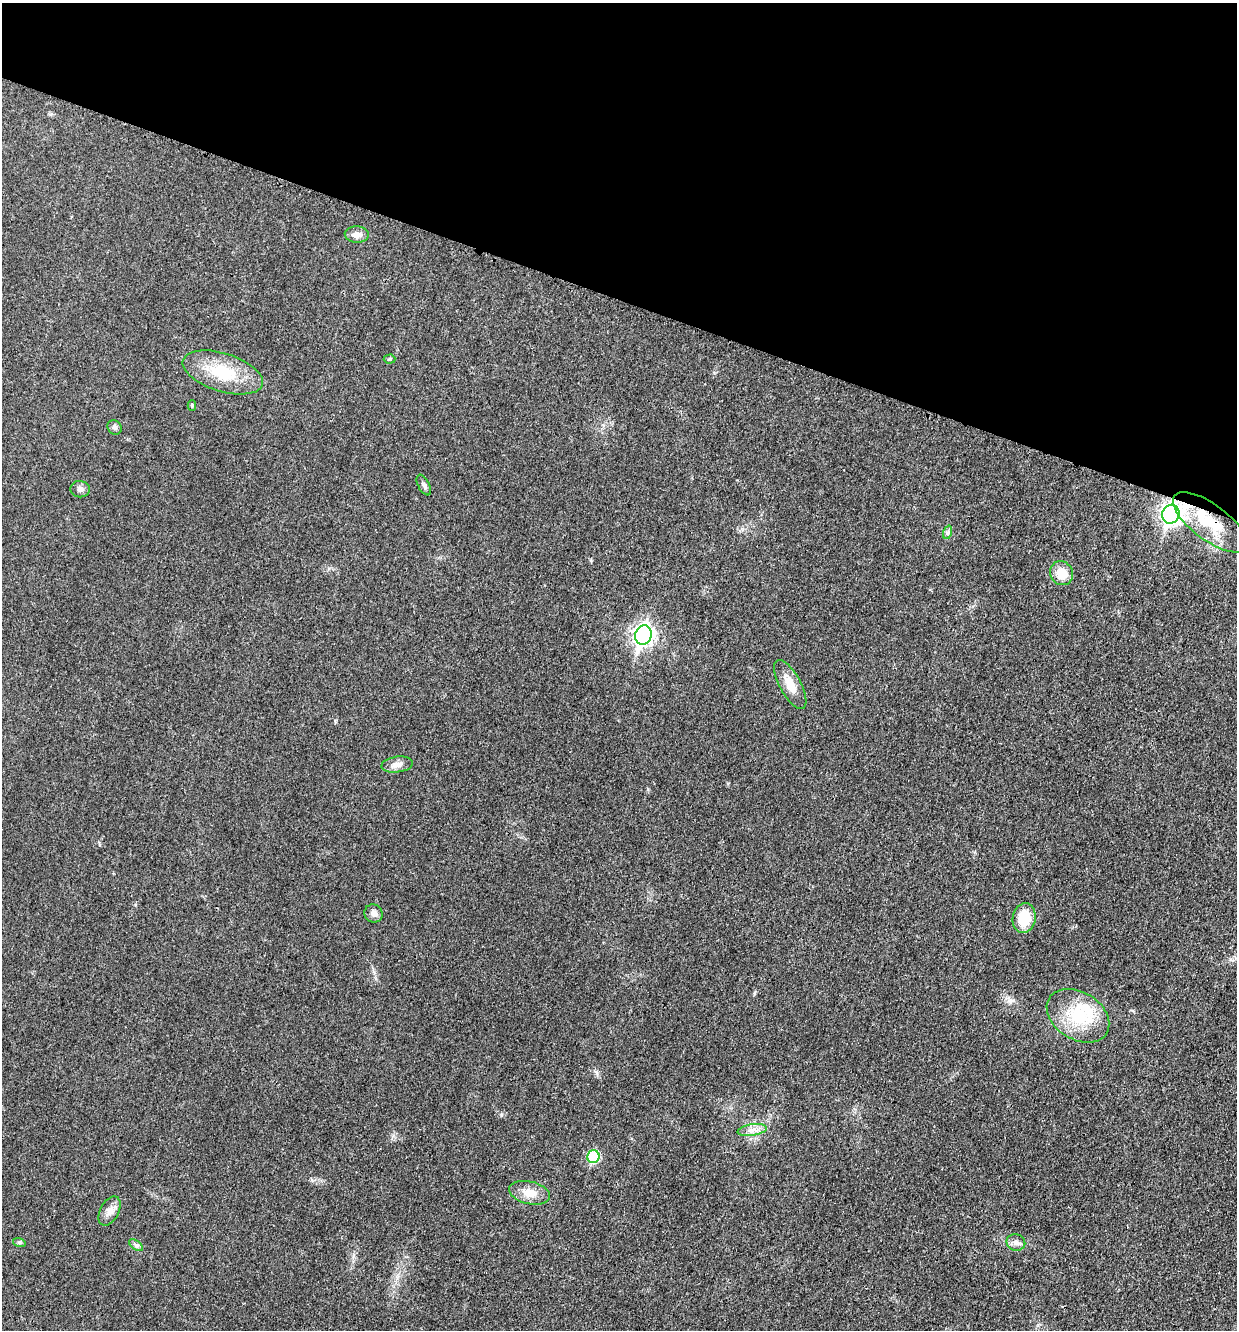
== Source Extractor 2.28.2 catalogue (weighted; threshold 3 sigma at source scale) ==
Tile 2 of 4 x 4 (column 2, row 1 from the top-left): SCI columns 1508-2742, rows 3997-5324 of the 5351 x 5330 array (HDU 1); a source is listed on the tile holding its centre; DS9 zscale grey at full resolution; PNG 1239 x 1332 px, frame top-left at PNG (2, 3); each listed source drawn as its Kron ellipse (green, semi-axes under 4 px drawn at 4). Shown black and unused: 22% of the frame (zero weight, under 3 of 4 exposures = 1% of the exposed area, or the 3 px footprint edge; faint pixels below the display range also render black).
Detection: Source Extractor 2.28.2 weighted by HDU 2 'WHT'; one run over the whole footprint, this tile lists its part. Background 0.0553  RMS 0.0054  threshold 0.0241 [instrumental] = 3 sigma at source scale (4.5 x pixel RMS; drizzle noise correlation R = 1.50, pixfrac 1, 0.05/0.05 arcsec/px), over >= 5 px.
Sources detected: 28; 3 inside a brighter object's white glare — neither listed nor drawn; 1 inside a brighter listed object's ellipse — not listed separately; the other 24 listed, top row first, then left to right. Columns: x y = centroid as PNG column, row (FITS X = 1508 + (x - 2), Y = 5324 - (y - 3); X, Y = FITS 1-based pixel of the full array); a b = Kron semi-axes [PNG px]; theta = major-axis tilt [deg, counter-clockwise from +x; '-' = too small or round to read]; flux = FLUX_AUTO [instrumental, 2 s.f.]
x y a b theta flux
357 234 12 8 -3 3.6
390 359 6 4 2 0.88
223 372 41 19 -17 25
192 405 5 4 - 0.91
115 427 8 6 -47 1.6
424 485 11 5 -63 1.6
80 489 10 8 -9 2.2
1171 514 9 8 - 240
1210 522 44 18 -37 24
948 532 7 4 72 1.1
1062 573 12 11 - 9.7
643 635 10 8 71 240
790 684 27 10 -61 8.9
397 764 16 8 8 3.6
374 913 9 8 - 2.7
1024 918 15 11 81 14
1078 1016 34 23 -32 28
752 1130 15 5 8 3.5
593 1157 6 6 - 35
530 1193 21 11 -13 7.6
109 1211 16 9 62 3.9
19 1242 6 4 -17 0.8
1016 1243 9 8 - 2.4
136 1245 8 4 -37 1.2
Overlapping masked pixels (flux is a lower limit): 2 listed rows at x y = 1171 514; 1210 522
Unlisted compact peaks at least as high as the median listed source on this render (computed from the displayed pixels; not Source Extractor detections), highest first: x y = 501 1115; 99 843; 597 1073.